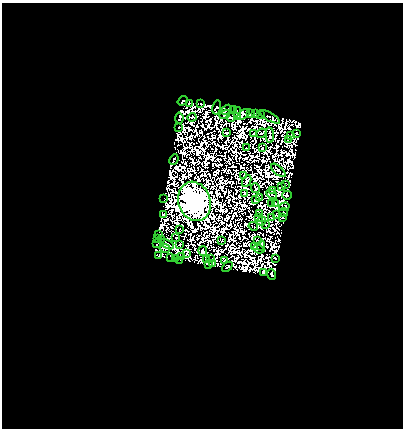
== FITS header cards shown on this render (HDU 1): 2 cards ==
NAXIS1  =                  401
NAXIS2  =                  426

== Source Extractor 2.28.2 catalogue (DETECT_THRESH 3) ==
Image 401 x 426 px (HDU 1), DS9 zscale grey, 1 PNG px = 1 image px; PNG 405 x 430 px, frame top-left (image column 1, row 426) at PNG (2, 3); each listed source drawn as its Kron ellipse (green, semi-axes under 4 px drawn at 4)
Background 0.785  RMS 7.3e-04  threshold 0.0022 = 3 sigma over >= 5 px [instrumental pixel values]
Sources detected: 206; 121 with non-positive FLUX_AUTO (blend fragments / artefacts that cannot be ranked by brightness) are neither listed nor drawn; the other 85 listed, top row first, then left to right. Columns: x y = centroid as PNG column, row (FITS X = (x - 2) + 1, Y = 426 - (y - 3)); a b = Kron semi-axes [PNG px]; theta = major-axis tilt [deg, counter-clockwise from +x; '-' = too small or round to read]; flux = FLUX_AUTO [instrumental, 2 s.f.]
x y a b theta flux
183 101 5 3 - 110
201 103 3 2 - 29
190 104 2 2 - 48
217 107 7 3 78 51
234 109 3 2 - 49
227 110 6 3 39 49
237 110 3 2 - 57
256 113 3 2 - 53
225 114 6 3 31 18
244 114 7 3 34 64
250 114 3 2 - 18
261 114 3 2 - 50
238 116 2 2 - 20
192 117 4 2 - 16
270 117 11 3 -30 51
179 118 5 3 - 35
231 118 4 3 - 92
179 127 2 2 - 20
226 133 4 3 - 25
254 133 3 2 - 49
262 133 5 2 - 10
297 133 4 2 - 44
270 135 7 2 -85 53
291 135 3 2 - 34
288 139 2 2 - 40
246 148 2 2 - 26
262 148 4 2 - 25
174 159 6 2 67 7.8
278 170 9 2 -40 14
244 175 2 2 - 2.4
247 181 6 3 63 1.9
285 184 2 2 - 7.5
281 187 2 2 - 38
256 188 5 2 - 15
273 190 4 3 - 17
244 193 4 3 - 53
272 194 6 2 -33 20
287 195 5 3 - 98
163 198 2 2 - 17
259 198 4 2 - 3.7
255 199 4 3 - 18
194 201 20 16 -71 180000
272 203 3 2 - 5.1
276 203 3 2 - 38
284 207 5 2 - 18
284 212 4 2 - 15
163 214 4 2 - 28
259 214 3 2 - 2.1
277 215 3 3 - 57
258 218 3 2 - 26
272 218 3 3 - 18
283 218 3 2 - 5.8
262 221 4 2 - 55
266 225 2 2 - 12
253 226 5 2 - 39
180 230 3 2 - 3.1
159 234 4 2 - 18
176 238 2 2 - 38
157 239 4 3 - 98
161 240 3 2 - 45
222 240 2 2 - 19
257 240 2 2 - 2.8
156 244 2 2 - 38
167 244 7 3 -28 110
180 244 3 2 - 32
254 246 3 2 - 25
261 246 5 2 - 59
165 248 5 2 - 37
259 249 5 2 - 9
203 251 5 3 - 71
187 254 3 2 - 70
159 256 3 2 - 34
181 256 4 3 - 17
171 257 4 2 - 25
175 259 4 2 - 57
211 259 3 2 - 41
276 259 3 2 - 44
206 260 2 2 - 0.86
180 261 2 2 - 5
225 261 3 2 - 17
213 263 2 2 - 25
208 264 4 3 - 25
227 267 6 3 42 79
263 272 3 2 - 63
272 274 5 3 - 32
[121 non-positive-flux detections neither listed nor drawn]